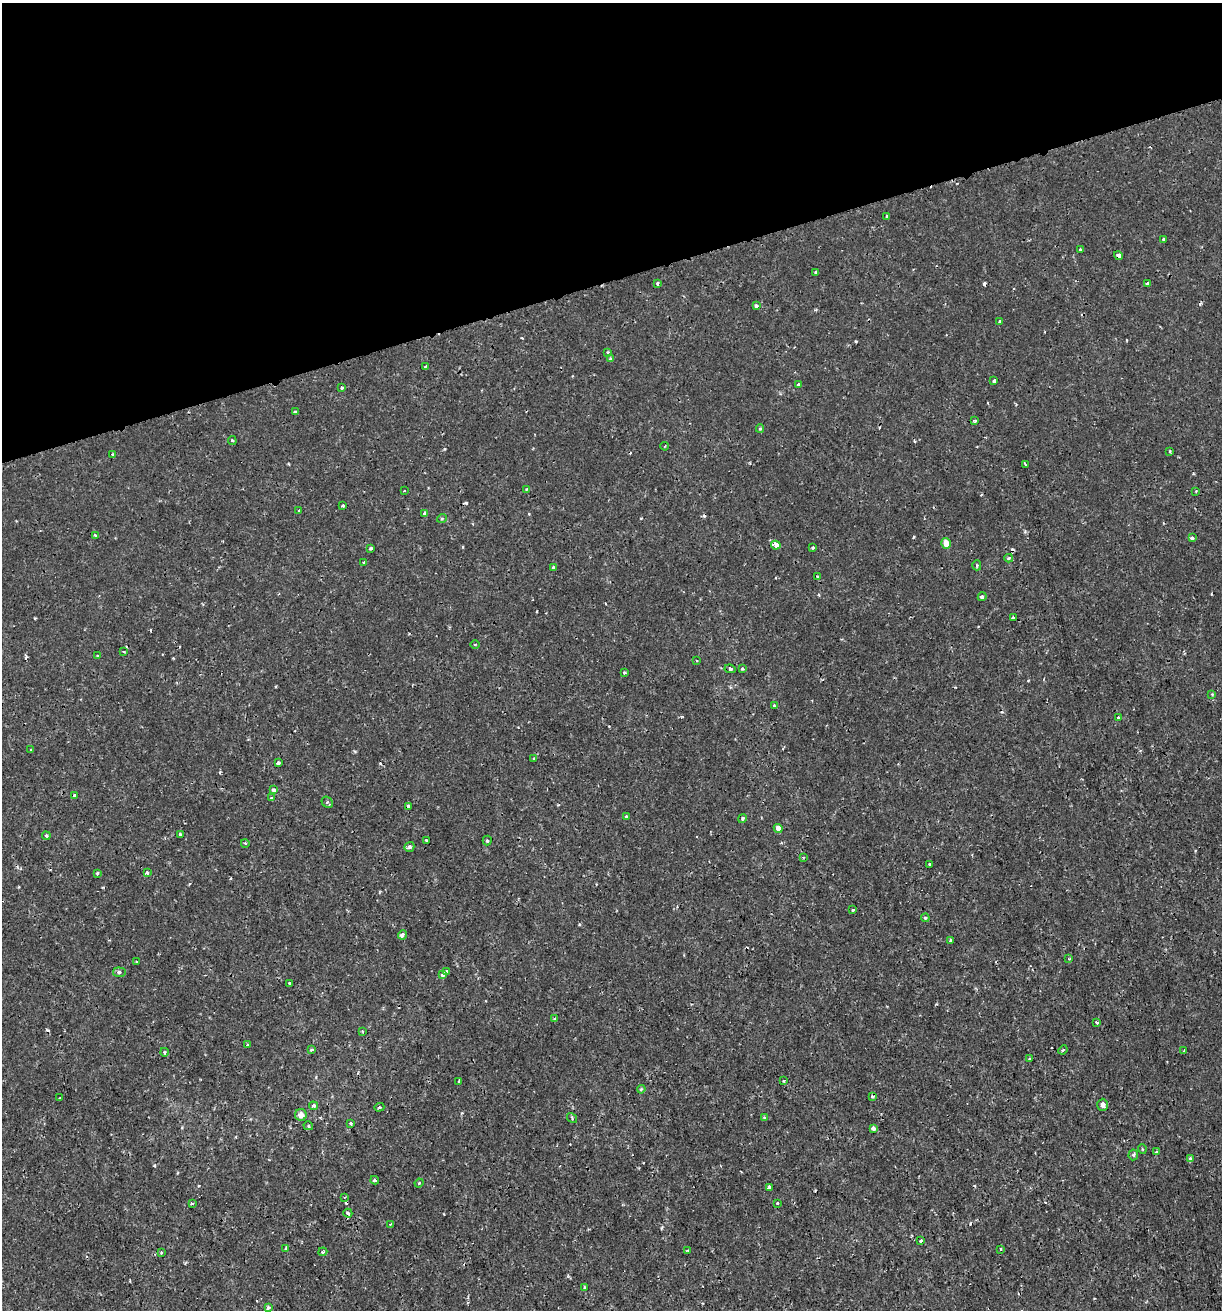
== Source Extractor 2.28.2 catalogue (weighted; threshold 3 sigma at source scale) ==
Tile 3 of 4 x 4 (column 3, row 1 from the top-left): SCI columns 2495-3714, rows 3926-5233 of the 5039 x 5235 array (HDU 1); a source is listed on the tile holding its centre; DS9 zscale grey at full resolution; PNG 1224 x 1312 px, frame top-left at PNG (2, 3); each listed source drawn as its Kron ellipse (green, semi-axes under 4 px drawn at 4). Shown black and unused: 21% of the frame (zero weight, under 2 of 3 exposures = <1% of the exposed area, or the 3 px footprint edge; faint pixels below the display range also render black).
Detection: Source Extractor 2.28.2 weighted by HDU 2 'WHT'; one run over the whole footprint, this tile lists its part. Background 7.19e-04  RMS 0.0012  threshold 0.00523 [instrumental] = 3 sigma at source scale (4.5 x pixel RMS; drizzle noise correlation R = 1.50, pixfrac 1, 0.0396/0.0396 arcsec/px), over >= 5 px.
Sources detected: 140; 13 cosmic-ray / hot-pixel residue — neither listed nor drawn; the other 127 listed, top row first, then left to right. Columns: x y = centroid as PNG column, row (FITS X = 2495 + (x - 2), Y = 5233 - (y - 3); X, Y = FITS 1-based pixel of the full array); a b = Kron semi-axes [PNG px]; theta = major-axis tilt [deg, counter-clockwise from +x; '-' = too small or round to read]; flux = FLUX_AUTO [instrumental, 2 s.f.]
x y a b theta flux
887 216 3 3 - 0.31
1163 239 4 3 - 0.17
1080 250 4 3 - 0.46
1118 256 4 4 - 0.71
816 273 4 3 - 0.31
658 283 3 3 - 0.35
1148 284 4 3 - 0.7
756 306 4 3 - 0.36
1000 322 3 3 - 0.67
608 352 3 3 - 0.14
610 359 4 4 - 0.29
425 366 4 2 - 0.24
994 380 4 3 - 0.36
798 384 4 3 - 0.13
342 388 3 3 - 0.2
295 412 3 3 - 0.13
975 421 3 3 - 0.21
760 429 4 3 - 0.18
232 441 4 3 - 0.19
665 446 4 3 - 0.11
1170 451 3 3 - 0.2
112 454 3 2 - 0.14
1025 464 4 2 - 0.14
526 489 4 3 - 0.12
404 491 3 3 - 0.11
1196 491 3 2 - 0.094
343 506 3 3 - 0.22
299 511 3 3 - 0.16
425 513 4 4 - 0.63
442 518 5 3 - 0.12
95 535 4 3 - 0.17
1192 538 4 3 - 0.62
946 543 5 4 - 1.1
776 545 5 4 - 0.92
371 548 3 3 - 0.26
813 548 3 3 - 0.17
1009 558 4 3 - 0.2
364 562 3 3 - 0.14
977 565 5 4 - 0.18
553 567 3 3 - 0.26
818 576 3 3 - 0.13
982 597 4 3 - 0.27
1013 618 3 3 - 0.36
475 645 5 3 - 0.11
124 652 4 2 - 0.11
98 656 4 3 - 0.12
696 661 3 2 - 0.1
730 669 6 4 -7 0.29
742 669 3 3 - 0.18
624 673 3 3 - 0.18
1212 694 4 4 - 0.12
774 706 3 3 - 0.21
1118 718 3 3 - 0.5
31 750 4 2 - 0.09
534 759 4 2 - 0.098
278 763 4 3 - 0.3
274 790 4 4 - 0.48
75 795 4 4 - 0.37
272 798 4 3 - 0.2
327 802 6 5 - 0.19
408 806 3 3 - 1.1
627 816 3 3 - 0.36
742 819 4 4 - 0.24
778 828 5 4 - 1.4
180 834 4 3 - 0.26
46 836 4 4 - 0.24
426 840 3 3 - 0.099
487 841 5 4 - 0.17
245 843 4 3 - 0.097
409 847 5 4 - 0.33
803 858 3 3 - 0.13
930 864 4 3 - 0.45
97 873 3 3 - 0.21
147 873 4 3 - 0.31
853 910 3 3 - 0.29
925 918 4 4 - 0.21
402 935 4 4 - 0.44
950 940 4 3 - 0.43
1069 959 4 3 - 0.15
136 962 3 2 - 0.14
447 971 4 3 - 0.21
119 972 6 5 - 0.27
442 975 4 3 - 0.44
290 983 3 3 - 0.22
555 1018 4 3 - 0.21
1097 1022 4 3 - 0.27
362 1031 4 3 - 0.099
247 1044 3 3 - 0.14
312 1050 4 3 - 0.26
1063 1050 5 3 - 0.14
1184 1051 3 2 - 0.36
164 1052 4 3 - 0.17
1029 1059 3 3 - 0.17
459 1081 4 3 - 0.37
784 1081 3 3 - 0.17
641 1089 4 3 - 0.15
872 1097 3 3 - 0.36
59 1098 3 2 - 0.098
1103 1105 6 5 - 0.62
313 1106 4 4 - 0.36
379 1107 5 4 - 0.19
301 1115 6 6 - 0.79
764 1117 4 3 - 0.16
572 1118 5 3 - 0.15
350 1123 3 3 - 0.38
308 1126 5 3 - 0.15
873 1128 4 3 - 0.52
1142 1149 5 3 - 0.11
1156 1152 4 3 - 0.28
1133 1155 5 5 - 0.18
1190 1158 4 4 - 0.16
375 1180 4 4 - 0.38
419 1183 5 3 - 0.11
769 1187 4 3 - 0.75
344 1197 3 2 - 0.099
777 1203 3 3 - 0.24
192 1204 4 2 - 0.13
348 1213 4 4 - 0.21
390 1224 3 3 - 0.1
921 1241 3 3 - 0.45
286 1249 4 3 - 0.29
1000 1249 3 2 - 0.093
688 1251 3 3 - 0.14
323 1252 4 3 - 0.18
161 1253 3 3 - 0.23
584 1288 3 3 - 0.36
268 1308 4 3 - 0.27
Overlapping masked pixels (flux is a lower limit): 2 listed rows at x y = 1118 256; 408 806